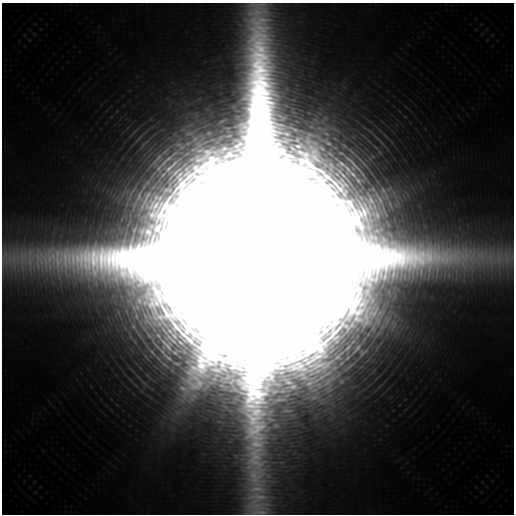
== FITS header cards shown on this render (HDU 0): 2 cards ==
NAXIS1  =                  512 / length of axis1
NAXIS2  =                  512 / length of axis2

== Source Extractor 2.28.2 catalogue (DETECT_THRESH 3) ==
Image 512 x 512 px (HDU 0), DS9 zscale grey, 1 PNG px = 1 image px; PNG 516 x 516 px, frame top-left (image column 1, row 512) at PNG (2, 3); no overlay
Background 54200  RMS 21000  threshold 63200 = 3 sigma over >= 5 px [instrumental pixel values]
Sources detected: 6; all 6 listed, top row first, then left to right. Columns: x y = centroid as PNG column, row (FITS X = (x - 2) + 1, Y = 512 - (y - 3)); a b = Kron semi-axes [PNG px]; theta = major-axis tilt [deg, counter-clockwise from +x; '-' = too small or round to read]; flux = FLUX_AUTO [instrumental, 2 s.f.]
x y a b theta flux
258 258 57 55 79 8.3e+11
52 282 13 4 -83 6.8e+06
380 386 8 5 44 4.6e+06
177 413 10 7 -24 1.1e+07
235 456 7 5 -89 4.3e+06
281 462 7 4 0 4.0e+06
At the frame edge (FLAGS 8, measured only in part): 1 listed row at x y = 258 258